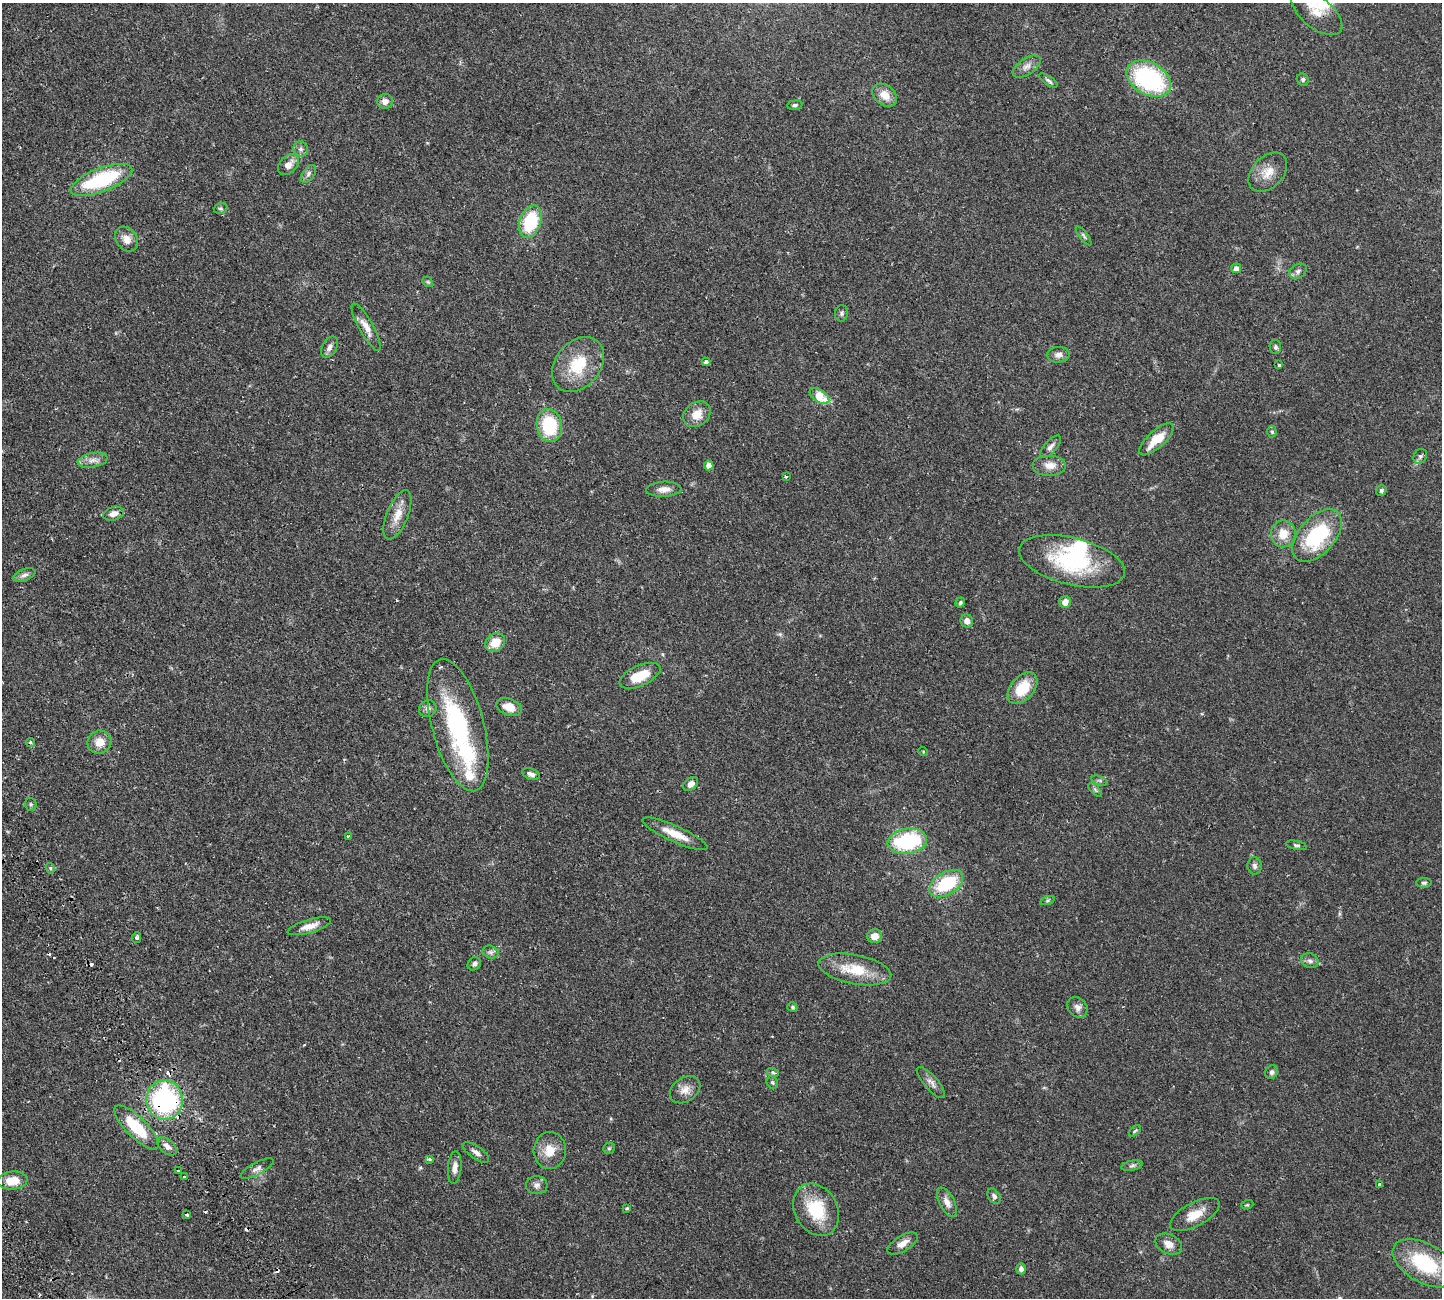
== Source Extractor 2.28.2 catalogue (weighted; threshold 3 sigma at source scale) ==
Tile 7 of 4 x 4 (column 3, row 2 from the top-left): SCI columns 3109-4548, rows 2937-4232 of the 6326 x 6317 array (HDU 1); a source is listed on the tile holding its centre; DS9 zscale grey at full resolution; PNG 1444 x 1300 px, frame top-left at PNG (2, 3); each listed source drawn as its Kron ellipse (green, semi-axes under 4 px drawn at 4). Shown black and unused: <1% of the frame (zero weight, under 2 of 3 exposures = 12% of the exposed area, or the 3 px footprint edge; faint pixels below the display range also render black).
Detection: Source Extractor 2.28.2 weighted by HDU 2 'WHT'; one run over the whole footprint, this tile lists its part. Background 0.0536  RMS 0.0052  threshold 0.0233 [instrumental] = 3 sigma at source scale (4.5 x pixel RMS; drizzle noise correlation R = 1.50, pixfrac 1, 0.05/0.05 arcsec/px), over >= 5 px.
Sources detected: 128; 1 inside a brighter object's white glare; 10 cosmic-ray / hot-pixel residue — neither listed nor drawn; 3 inside a brighter listed object's ellipse — not listed separately; the other 114 listed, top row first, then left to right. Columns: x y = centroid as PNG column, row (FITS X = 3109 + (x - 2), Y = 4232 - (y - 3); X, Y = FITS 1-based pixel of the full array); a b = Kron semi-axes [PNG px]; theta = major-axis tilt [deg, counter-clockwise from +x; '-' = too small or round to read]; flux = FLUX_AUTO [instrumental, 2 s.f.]
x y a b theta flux
1317 13 30 15 -39 7.7
1027 66 16 8 34 3.1
1149 79 24 16 -29 57
1048 80 11 4 -33 1.2
1303 80 6 5 - 1
885 95 14 10 -39 6.3
385 101 8 7 - 3
795 105 7 5 9 0.96
301 149 7 7 - 1.5
288 165 12 8 44 4
1268 172 23 15 46 7.3
309 174 10 6 54 1.6
102 180 33 12 21 37
221 208 7 5 17 0.83
530 222 17 10 71 26
1084 236 11 4 -53 0.97
127 239 13 10 -52 4.1
1236 268 5 5 - 2.6
1298 271 9 7 30 1.9
428 282 6 4 -43 0.68
842 313 8 6 80 1.1
366 327 27 7 -61 4.7
329 347 11 7 61 2.2
1275 347 7 5 -81 1
1058 355 11 8 4 2.5
706 362 4 3 - 2.7
578 365 30 22 51 19
1279 365 4 3 - 1.2
819 396 11 6 -34 13
697 414 15 11 37 6
549 425 16 12 -81 24
1272 432 6 4 -89 0.71
1156 439 22 8 42 10
1051 447 14 6 48 2.1
1420 456 8 6 54 1.2
93 460 15 7 10 3
709 465 5 4 - 3.2
1050 465 17 10 0 4.5
786 476 3 3 - 1.5
664 489 17 7 2 3.5
1381 490 5 5 - 0.94
113 514 10 6 16 3.2
397 515 26 10 68 7
1283 534 13 12 - 7.1
1317 536 31 18 49 37
1072 561 54 23 -14 41
24 575 12 5 20 2
960 602 5 4 - 0.91
1065 602 6 5 - 3.3
967 621 6 6 - 2.6
495 643 10 8 41 7.9
640 676 22 10 24 12
1023 688 18 11 50 14
509 707 13 8 -20 6.5
428 709 9 8 - 1.9
458 725 68 26 -75 61
30 742 4 4 - 0.95
99 742 12 11 - 5.7
923 751 5 3 - 0.42
531 774 9 5 -19 1.7
1100 781 8 3 -19 0.86
691 784 8 6 38 2.8
1095 790 9 3 -45 0.89
31 804 6 6 - 0.88
675 834 35 8 -24 8.4
348 836 3 3 - 0.62
907 841 20 12 8 39
1296 845 11 4 -12 0.88
1254 866 8 7 - 1.6
50 868 5 3 - 0.61
1424 883 8 5 0 0.94
946 884 18 11 32 27
1048 900 7 3 19 0.7
309 926 22 6 16 4.7
875 936 7 7 - 4.1
137 937 5 4 - 1.3
491 952 8 6 -20 1.3
1310 961 9 7 -24 1.7
474 964 7 6 - 1.4
855 969 37 14 -11 16
792 1007 5 4 - 0.78
1077 1007 11 9 -49 2.3
1272 1072 7 6 - 1.4
773 1073 6 4 -20 0.78
772 1082 6 5 - 0.87
931 1083 20 7 -49 2.8
685 1090 17 12 35 4.4
165 1100 20 18 -84 68
137 1127 29 10 -45 19
1135 1131 7 4 44 0.64
167 1146 11 6 -40 2.5
609 1148 6 5 - 0.81
550 1150 18 16 86 8
476 1152 15 6 -36 2.5
429 1159 3 3 - 1.5
1132 1166 11 5 12 1.3
455 1168 16 6 85 3.1
257 1169 18 6 28 2.3
178 1171 3 3 - 0.71
184 1177 3 2 - 0.67
13 1181 15 9 6 8.7
1379 1184 3 3 - 0.92
537 1185 11 9 1 2.2
994 1196 8 6 -56 1.4
947 1202 16 7 -62 3.3
1247 1205 6 4 18 0.6
627 1208 4 3 - 0.6
816 1210 27 21 -60 21
187 1215 4 3 - 0.84
1195 1215 27 11 28 7.9
903 1244 17 7 32 3.6
1169 1244 14 9 -26 3.9
1425 1263 35 19 -29 32
1021 1269 5 5 - 1.7
Overlapping masked pixels (flux is a lower limit): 2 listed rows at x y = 1317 13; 165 1100